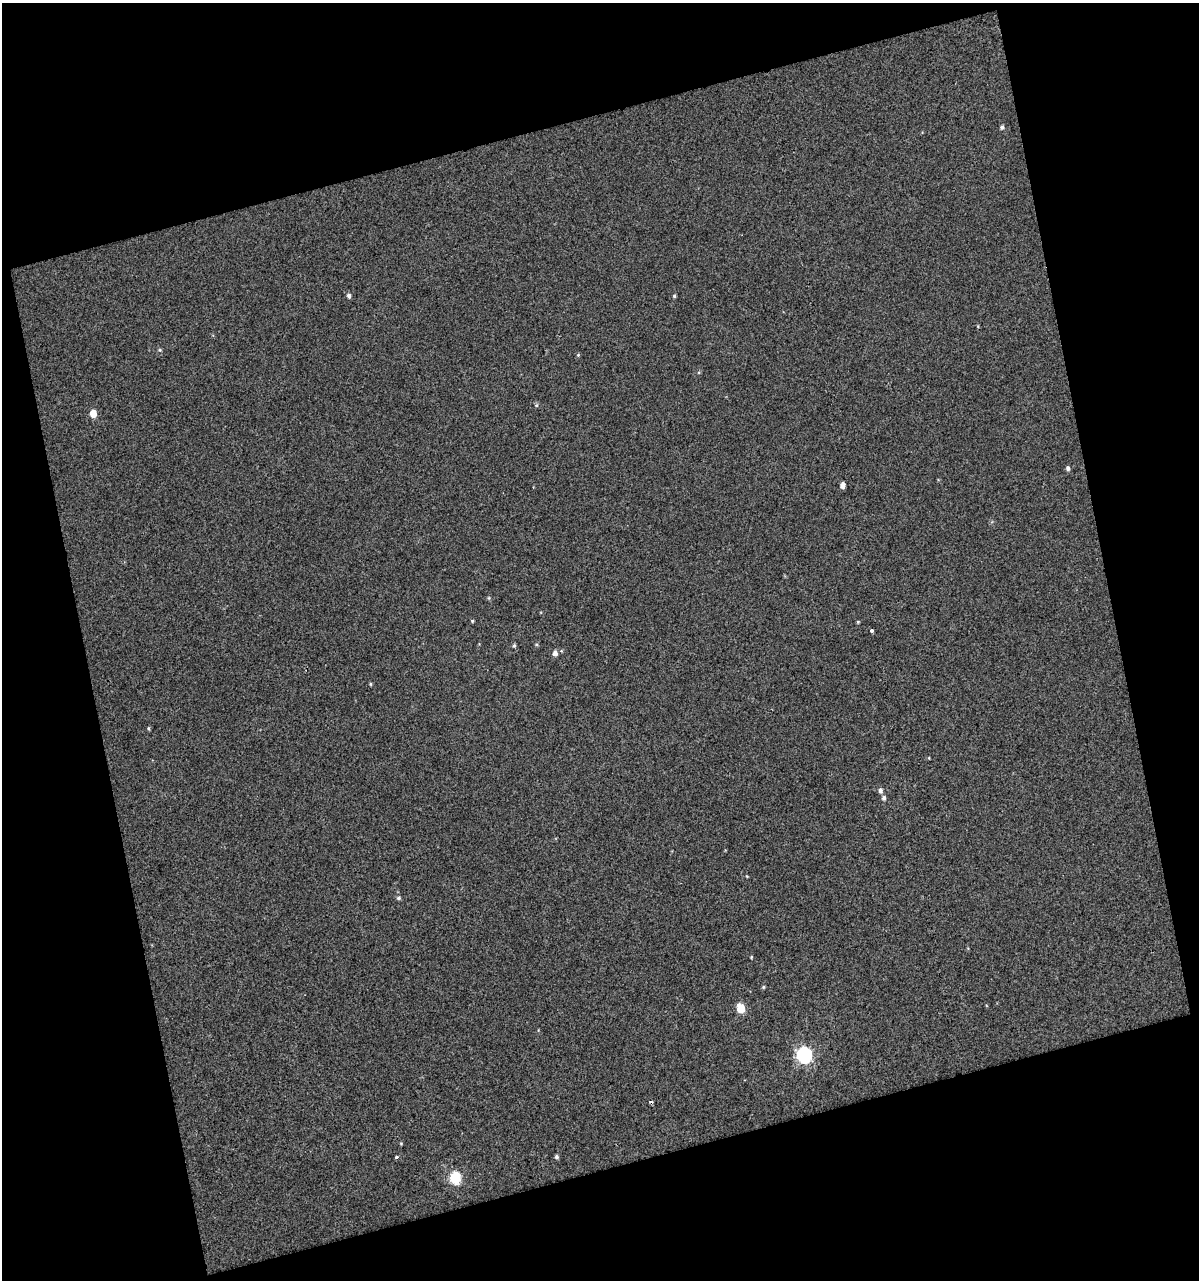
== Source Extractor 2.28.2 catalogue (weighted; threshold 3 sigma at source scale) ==
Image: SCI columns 17-1213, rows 1-1278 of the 1234 x 1278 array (HDU 1 of 3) = the unmasked area's bounding box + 8 px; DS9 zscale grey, full resolution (1 PNG px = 1 image px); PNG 1201 x 1282 px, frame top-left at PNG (2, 3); no overlay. Shown black and unused: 32% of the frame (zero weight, under 2 of 3 exposures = <1% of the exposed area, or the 3 px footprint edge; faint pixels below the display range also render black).
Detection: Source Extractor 2.28.2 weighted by HDU 2 'WHT'. Background 0.0105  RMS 0.014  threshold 0.063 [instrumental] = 3 sigma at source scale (4.5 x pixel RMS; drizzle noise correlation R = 1.50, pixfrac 1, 0.0396/0.0396 arcsec/px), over >= 5 px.
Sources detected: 27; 1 cosmic-ray / hot-pixel residue — not listed; the other 26 listed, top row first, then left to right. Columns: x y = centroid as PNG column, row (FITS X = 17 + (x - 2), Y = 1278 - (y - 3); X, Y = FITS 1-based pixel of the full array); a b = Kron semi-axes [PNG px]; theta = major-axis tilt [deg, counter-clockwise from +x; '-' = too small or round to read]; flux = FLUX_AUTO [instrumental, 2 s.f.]
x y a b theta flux
1002 127 5 4 - 3
349 296 5 5 - 3.6
674 296 4 3 - 2.2
160 350 5 5 - 1.8
578 355 5 4 - 1.5
536 405 5 4 - 2
93 413 5 5 - 20
1068 469 5 5 - 3.2
842 485 5 4 - 6.6
472 621 4 3 - 1.6
858 622 4 4 - 1.3
871 631 3 3 - 7.6
514 645 5 4 - 2.1
555 653 6 5 - 5.4
370 684 5 3 - 1.4
148 728 5 4 - 1.6
880 790 6 5 - 4.1
884 798 6 5 - 3.6
399 898 5 5 - 2.7
751 957 5 3 - 1.1
763 987 5 4 - 1.6
741 1008 6 5 - 42
804 1055 7 6 - 330
396 1157 3 3 - 3.2
556 1157 5 4 - 2.9
455 1178 7 6 - 100